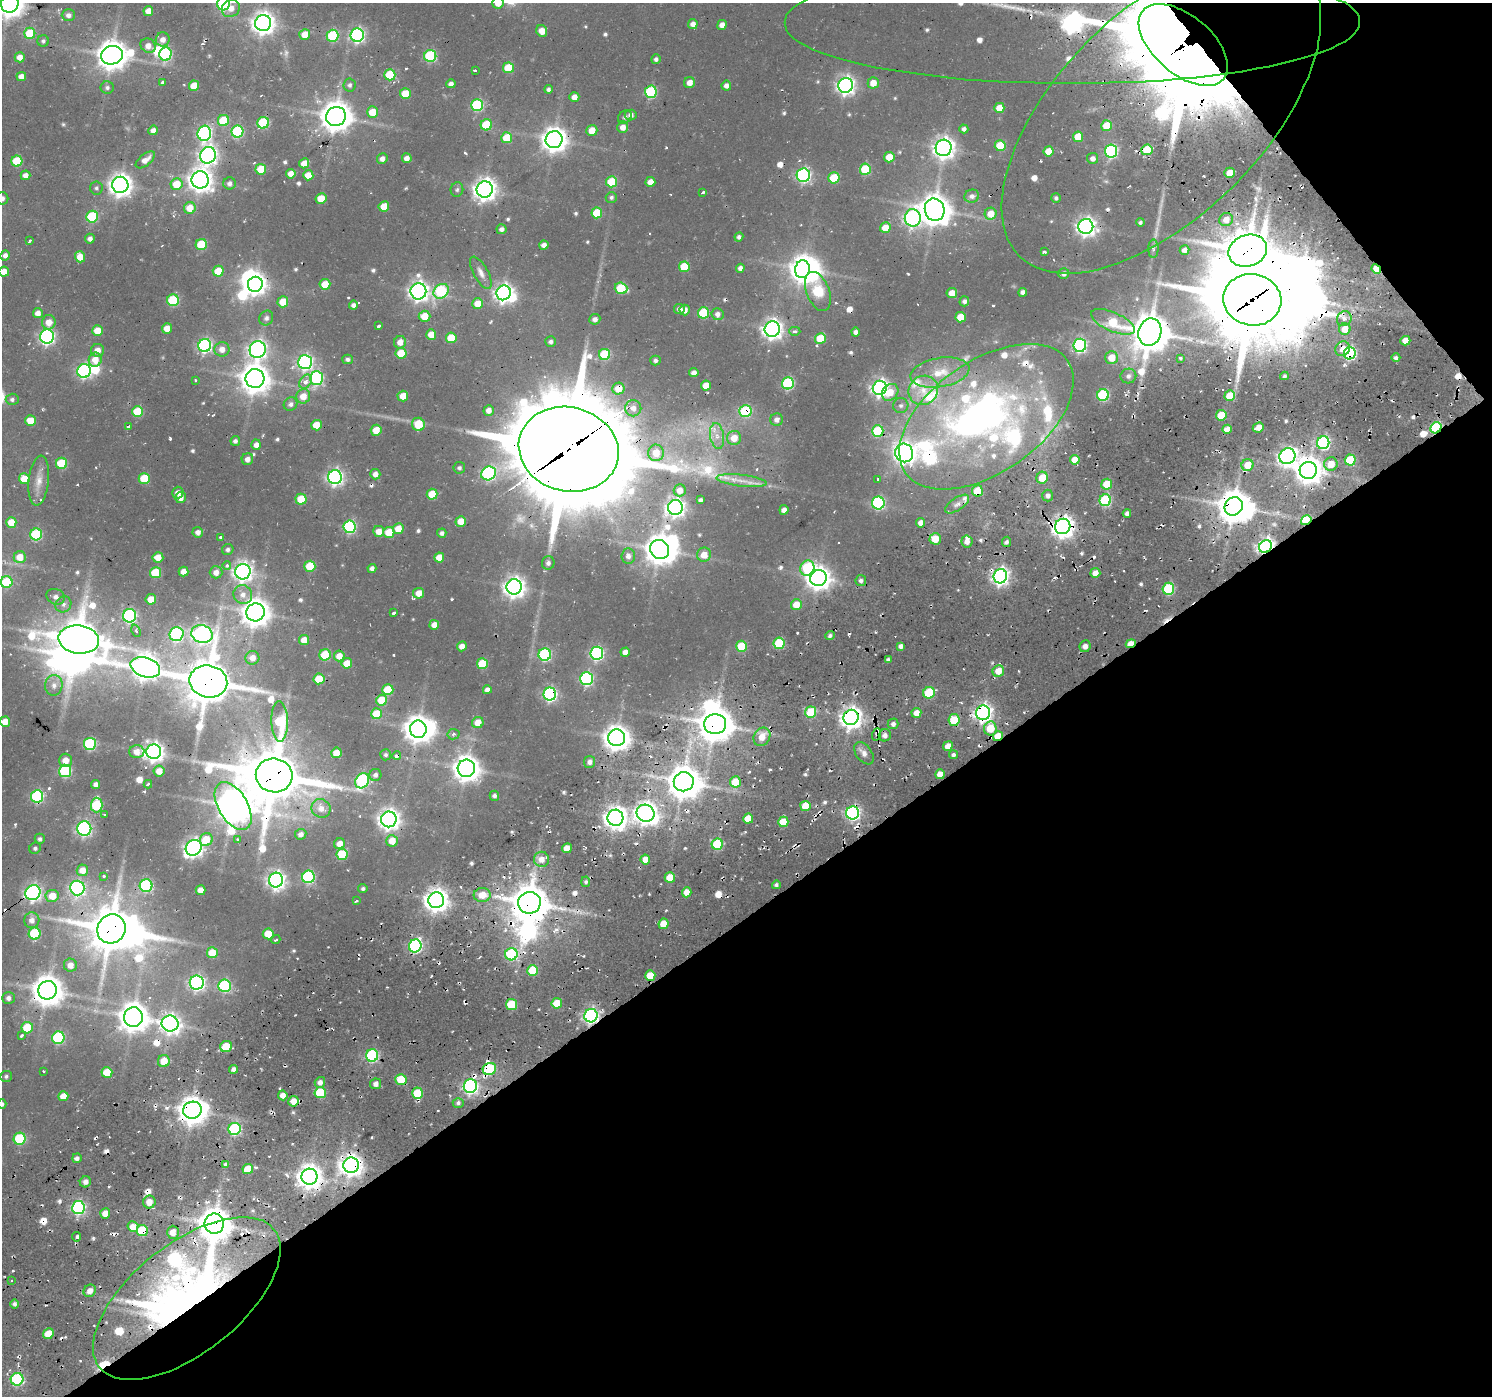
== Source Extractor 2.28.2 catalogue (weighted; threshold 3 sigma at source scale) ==
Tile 12 of 4 x 4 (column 4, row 3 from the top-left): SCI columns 4702-6191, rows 1599-2992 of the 6193 x 6149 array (HDU 1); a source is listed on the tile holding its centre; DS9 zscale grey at full resolution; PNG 1494 x 1398 px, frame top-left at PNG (2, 3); each listed source drawn as its Kron ellipse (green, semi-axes under 4 px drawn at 4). Shown black and unused: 38% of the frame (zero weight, under 2 of 3 exposures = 8% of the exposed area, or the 3 px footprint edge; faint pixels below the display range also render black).
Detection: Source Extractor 2.28.2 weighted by HDU 2 'WHT'; one run over the whole footprint, this tile lists its part. Background 0.0445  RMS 0.0056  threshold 0.0251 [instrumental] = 3 sigma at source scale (4.5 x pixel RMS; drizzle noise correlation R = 1.50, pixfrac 1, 0.0396/0.0396 arcsec/px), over >= 5 px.
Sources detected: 659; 6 too faint to see at this stretch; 21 inside a brighter object's white glare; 40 cosmic-ray / hot-pixel residue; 1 long thin detection or spike segment (spike, bleed or trail) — neither listed nor drawn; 27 inside a brighter listed object's ellipse — not listed separately; of the other 564, all 500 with FLUX_AUTO >= 1.24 (the completeness limit of this list) listed and drawn (64 fainter detections not listed), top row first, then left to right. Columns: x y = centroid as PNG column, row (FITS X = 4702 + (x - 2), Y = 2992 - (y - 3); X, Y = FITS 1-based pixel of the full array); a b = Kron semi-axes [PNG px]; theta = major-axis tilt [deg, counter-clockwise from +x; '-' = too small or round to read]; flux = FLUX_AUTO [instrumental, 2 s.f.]
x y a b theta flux
498 3 6 5 - 6.3
10 4 9 9 - 670
223 4 6 6 - 68
231 8 9 8 - 4.7
148 11 5 5 - 5.5
68 15 7 6 - 2.3
1072 22 288 61 0 2300
263 23 8 8 - 440
693 24 5 4 - 3.6
722 25 5 4 - 4.2
542 31 6 5 - 5.1
30 33 5 5 - 21
305 35 5 5 - 8.2
357 35 7 6 - 130
333 36 6 6 - 47
163 39 7 7 - 3.7
43 41 6 5 - 1.3
1183 45 53 29 -41 3900
148 46 8 7 - 4.2
165 54 6 6 - 71
112 55 11 9 12 870
430 56 6 6 - 52
20 57 5 5 - 4
656 59 5 4 - 1.7
508 68 5 5 - 20
475 70 3 3 - 4.7
390 75 5 5 - 26
21 76 5 4 - 4.2
163 82 3 3 - 7.4
689 83 5 5 - 4.4
873 83 5 5 - 6.8
451 84 4 4 - 2.7
350 85 6 6 - 1.6
846 85 7 7 - 250
194 86 5 5 - 13
726 86 5 5 - 2.7
107 87 6 6 - 1.4
548 89 4 4 - 1.7
651 92 6 6 - 52
405 94 5 5 - 15
574 97 5 5 - 4.4
477 105 6 6 - 54
999 108 5 5 - 8.9
372 112 5 5 - 11
1161 113 202 102 45 1800
631 115 6 5 - 2.5
336 116 10 9 - 970
625 117 7 6 - 1.7
223 121 6 5 - 24
263 123 6 5 - 40
486 125 5 5 - 25
1107 126 5 5 - 15
623 127 6 5 - 4.4
964 129 4 4 - 2
153 130 5 4 - 2.9
592 130 5 5 - 7.4
237 131 6 6 - 51
204 133 7 7 - 120
1078 137 5 5 - 13
507 138 5 5 - 15
554 140 8 8 - 580
1000 146 5 5 - 22
944 148 8 8 - 380
1147 150 6 5 - 18
1048 151 5 5 - 9.4
1111 151 6 6 - 85
208 155 8 7 - 250
889 157 5 5 - 11
407 158 5 4 - 3.4
1092 158 5 5 - 2.9
382 159 5 5 - 3
145 160 11 5 39 4.4
17 161 5 5 - 26
304 163 5 5 - 7.1
261 169 5 5 - 12
865 169 5 5 - 31
1230 173 5 5 - 9.5
291 174 5 5 - 4.9
25 175 5 5 - 3.2
308 175 5 5 - 7.8
803 175 7 6 - 120
834 178 5 5 - 24
200 180 8 8 - 460
611 182 5 5 - 20
650 182 5 5 - 5.4
230 183 6 6 - 2.3
177 184 6 6 - 15
120 185 8 8 - 450
96 188 6 6 - 1.3
485 189 8 8 - 450
457 190 7 6 - 1.4
703 192 4 3 - 1.7
972 196 7 6 - 2.7
611 197 5 5 - 1.4
2 198 6 6 - 2.8
1056 198 5 4 - 1.4
321 199 5 5 - 11
384 206 5 5 - 9.3
190 208 6 6 - 8.9
935 210 11 9 -74 940
597 213 5 5 - 20
991 214 6 6 - 8.8
92 217 6 6 - 40
913 218 8 8 - 160
1226 220 7 6 - 5.3
1140 222 4 3 - 1.3
1086 226 7 7 - 290
885 228 5 5 - 9.8
502 229 5 4 - 2.3
739 237 4 4 - 1.7
90 239 5 5 - 2.7
29 241 4 3 - 2.1
201 244 6 5 - 27
544 245 4 4 - 3
1153 249 9 5 -89 1.4
1185 250 5 4 - 2.7
1248 251 19 15 19 2200
1044 252 4 3 - 2.4
5 255 5 4 - 2.3
80 257 6 5 - 7.4
684 267 5 5 - 17
740 268 4 4 - 2.2
802 269 9 7 78 520
1376 269 5 4 - 19
218 271 5 5 - 12
4 272 5 5 - 6.2
481 273 18 7 -61 3.7
1064 274 5 5 - 2.5
255 284 7 7 - 350
325 284 5 5 - 12
621 288 6 5 - 29
418 291 8 8 - 310
441 291 8 6 43 58
818 291 20 11 -69 56
1023 292 4 4 - 2.7
504 293 7 7 - 280
952 293 5 5 - 7.2
173 300 6 6 - 40
1252 300 29 25 -11 5600
964 301 5 5 - 1.9
283 302 5 5 - 11
478 304 5 5 - 8
353 305 4 4 - 2.1
679 309 5 5 - 2.4
685 310 5 5 - 4.1
38 313 5 5 - 3.7
704 313 5 5 - 29
717 314 6 6 - 2.9
425 316 6 5 - 11
961 317 5 5 - 12
266 318 7 6 - 1.8
595 319 5 5 - 2.6
1344 319 8 7 - 3.2
49 322 7 6 - 5.7
1113 322 23 9 -24 25
379 326 4 3 - 3.9
167 328 5 5 - 6.9
772 329 8 7 - 340
1345 329 6 5 - 9.3
98 331 5 5 - 11
795 331 5 4 - 2
856 332 4 4 - 2.5
1150 332 14 11 72 1500
431 334 5 5 - 7.7
47 337 7 7 - 140
451 338 5 5 - 14
820 338 5 5 - 16
1405 341 5 4 - 6.5
400 342 6 6 - 4.7
551 342 5 5 - 1.5
205 345 6 6 - 110
1080 345 6 6 - 100
222 349 7 7 - 4.4
1343 349 7 7 - 5.3
97 350 6 6 - 4.9
258 350 8 8 - 220
401 353 5 5 - 17
1350 353 6 6 - 89
605 354 5 5 - 36
1112 358 6 6 - 10
1180 358 3 3 - 1.6
1396 358 4 4 - 1.5
347 359 5 5 - 1.6
95 360 7 6 - 6.8
655 361 5 5 - 1.5
305 362 7 7 - 140
84 371 7 6 - 110
940 372 30 14 10 17
694 373 4 4 - 3.4
1128 376 8 7 - 2.5
1284 376 4 4 - 1.4
316 378 7 6 - 87
255 379 9 9 - 840
196 380 3 3 - 2.6
306 382 8 5 51 4.2
788 383 6 6 - 66
706 385 5 5 - 8.1
880 388 7 7 - 230
618 389 6 6 - 9.3
923 390 15 14 - 8.4
890 392 9 7 47 7.8
1103 395 6 6 - 54
303 396 7 7 - 7.3
403 396 5 5 - 7.3
1230 396 5 5 - 14
12 399 6 5 - 1.7
291 404 7 6 - 2.3
901 406 7 7 - 1.8
633 408 8 8 - 3.8
489 410 5 5 - 3.8
745 411 6 6 - 47
138 412 5 5 - 25
1221 415 5 5 - 15
986 417 99 56 35 260
777 420 6 6 - 2.9
30 421 5 5 - 11
418 424 6 6 - 15
316 425 5 5 - 11
128 427 4 3 - 2.1
1258 427 6 5 - 5.9
1436 428 6 5 - 72
1227 429 5 4 - 7
376 430 5 5 - 9.1
878 431 6 6 - 31
717 436 13 7 -81 5
734 438 7 7 - 8.3
235 441 5 4 - 1.9
1323 443 6 6 - 89
256 445 5 5 - 3.1
569 449 50 42 -13 11000
656 453 8 7 - 9.5
904 453 9 9 - 300
1287 456 8 7 - 240
247 459 6 5 - 3.2
1075 460 5 4 - 7.1
1350 460 5 5 - 28
61 463 5 5 - 28
1331 464 7 6 - 9.7
1248 465 6 6 - 11
459 468 5 5 - 1.5
1308 470 9 8 - 750
488 473 8 6 30 91
375 474 5 5 - 3.6
335 477 7 7 - 180
1042 478 6 5 - 11
24 479 5 5 - 9.8
144 479 5 5 - 20
39 480 25 10 84 6.8
878 480 3 3 - 1.2
741 481 25 6 -7 6.5
1107 484 5 5 - 11
680 490 6 6 - 5.3
977 491 6 5 - 16
178 493 6 5 - 3.5
432 494 5 5 - 14
1048 496 6 5 - 2.4
181 497 5 5 - 4.7
301 499 5 5 - 16
700 500 4 4 - 1.8
1105 500 6 5 - 56
878 503 6 6 - 81
957 504 14 6 34 3.7
1234 506 10 8 49 1200
675 507 7 7 - 270
784 510 5 4 - 3.4
1127 513 4 4 - 2.1
1306 520 5 4 - 34
461 521 5 5 - 7.7
11 522 5 5 - 10
921 523 4 4 - 3.8
1063 526 8 7 - 440
350 527 6 6 - 76
398 529 5 5 - 8.1
379 531 5 5 - 5.4
198 532 5 5 - 2.9
389 532 5 5 - 11
442 533 4 4 - 1.5
36 534 6 6 - 47
221 537 4 3 - 2.2
935 539 5 5 - 9.7
967 541 6 5 - 3.4
1006 542 5 4 - 1.5
1266 546 7 6 - 210
660 549 10 9 - 860
228 550 6 5 - 1.8
704 555 7 7 - 6.8
628 556 7 7 - 3
20 557 6 6 - 7.9
158 557 5 5 - 7.1
439 557 5 5 - 8.6
548 563 7 6 - 1.7
227 565 4 4 - 2.6
310 566 5 5 - 19
372 568 4 4 - 2.5
807 568 8 7 - 45
184 571 5 5 - 4
216 572 6 6 - 3.9
243 572 8 7 - 290
155 573 5 5 - 22
1095 573 5 5 - 4.7
1000 576 7 6 - 220
818 578 8 8 - 510
861 581 5 5 - 2.1
7 582 6 6 - 31
514 587 8 7 - 380
1168 589 6 5 - 51
419 593 5 5 - 7
243 595 10 9 - 4.4
56 597 9 7 -25 2.4
151 599 5 5 - 8.4
63 604 8 7 - 2.2
796 605 5 5 - 8.7
255 612 9 9 - 820
394 613 3 3 - 3.7
130 616 6 6 - 96
434 625 5 4 - 4.7
136 631 6 4 -68 1.5
177 634 7 7 - 91
202 634 11 9 -15 220
830 636 5 4 - 1.6
79 639 20 14 -6 1700
304 640 5 5 - 6.4
779 643 5 5 - 34
1131 644 5 4 - 13
462 646 5 4 - 4.4
742 646 5 5 - 22
901 646 4 4 - 2.4
1085 646 6 5 - 2.7
625 652 5 4 - 4
597 653 6 6 - 100
545 654 6 6 - 74
325 655 5 5 - 29
339 656 5 5 - 6
252 658 7 7 - 4.4
888 660 4 4 - 1.5
347 663 5 5 - 8.4
482 664 5 5 - 22
145 667 15 9 -17 670
998 671 6 5 - 8.2
319 679 5 5 - 14
586 679 6 6 - 88
208 681 19 16 -13 2100
54 685 10 8 83 4
388 690 5 5 - 20
487 690 4 4 - 3.2
929 693 6 5 - 33
550 694 6 6 - 120
382 700 5 5 - 15
811 712 5 5 - 27
916 713 5 5 - 5.4
983 713 7 7 - 250
376 714 5 5 - 16
851 717 8 7 - 400
954 720 6 5 - 20
280 721 20 8 -89 38
5 722 5 5 - 6.8
478 723 6 5 - 7.9
715 724 11 10 - 1300
893 724 5 5 - 2.1
990 728 7 6 - 15
418 729 8 8 - 740
453 734 6 5 - 1.7
877 734 6 4 70 1.4
885 735 6 6 - 3
998 736 5 4 - 12
762 737 10 8 58 7.4
617 738 8 8 - 630
90 744 6 6 - 56
948 746 5 4 - 5.5
137 752 7 6 - 5
154 752 7 7 - 330
336 753 5 5 - 7.2
864 753 13 7 -53 3.5
386 755 5 5 - 1.4
397 755 4 3 - 9.1
953 755 4 4 - 1.6
66 760 7 6 - 5.5
590 762 6 5 - 2.6
466 768 8 8 - 670
65 771 6 6 - 63
159 771 5 5 - 5.8
940 774 5 5 - 6.9
274 775 18 17 - 3100
375 775 6 6 - 2
362 781 8 6 56 77
684 782 10 9 - 1300
735 782 5 5 - 16
96 784 4 4 - 2.3
148 784 4 3 - 2.7
37 796 6 6 - 78
494 796 5 4 - 1.8
97 805 7 6 - 41
233 806 26 14 -59 1200
805 806 5 5 - 9.7
321 808 10 9 - 5.3
646 813 9 8 - 450
853 813 6 6 - 130
104 815 3 3 - 1.3
615 818 8 8 - 460
748 818 5 5 - 9.4
389 819 8 8 - 390
783 822 5 5 - 14
84 829 7 7 - 120
301 834 6 5 - 2.4
40 839 5 5 - 1.6
238 839 4 4 - 1.3
206 840 7 6 - 13
392 841 6 5 - 8.8
340 844 5 5 - 5.2
717 844 6 5 - 37
35 848 6 5 - 1.3
194 848 8 7 - 260
567 848 5 5 - 6.2
342 854 5 5 - 25
542 859 7 7 - 5.3
645 859 5 4 - 7.1
82 870 6 5 - 6.6
103 876 3 3 - 1.9
308 877 6 6 - 75
670 878 5 5 - 13
276 880 7 7 - 260
586 882 5 4 - 1.4
776 885 4 4 - 1.3
146 886 6 6 - 69
77 888 7 7 - 150
363 889 4 4 - 1.2
200 890 5 5 - 6.3
687 892 5 4 - 6.3
33 893 8 7 - 190
482 895 8 7 - 8.3
52 896 6 6 - 9.8
436 900 8 8 - 520
356 901 4 3 - 1.3
529 903 11 11 - 1600
32 920 8 7 - 3.9
663 924 5 5 - 7.6
111 929 15 14 - 2100
35 934 6 6 - 36
268 934 5 5 - 12
276 940 4 3 - 2.1
415 946 6 6 - 100
212 953 5 5 - 16
511 954 6 6 - 59
70 965 6 6 - 4
533 970 5 5 - 20
650 975 5 5 - 12
197 983 7 7 - 170
225 986 6 6 - 66
48 990 9 9 - 930
8 998 6 6 - 2.2
557 1003 5 5 - 11
511 1004 5 5 - 21
591 1016 7 6 - 170
133 1017 10 9 - 860
170 1024 8 8 - 320
27 1028 6 5 - 20
22 1035 3 3 - 4.7
58 1038 6 6 - 62
226 1046 6 5 - 14
372 1056 6 6 - 74
164 1061 6 6 - 9.1
234 1069 4 4 - 2.4
489 1069 7 6 - 41
43 1071 3 2 - 1.3
107 1072 5 5 - 14
6 1076 6 5 - 1.3
401 1079 5 5 - 16
320 1082 5 5 - 2.8
376 1084 5 5 - 3
470 1086 7 6 - 160
320 1093 5 5 - 27
417 1093 6 5 - 21
283 1095 5 5 - 3.5
63 1096 5 5 - 7.9
293 1101 5 5 - 5.9
458 1103 5 5 - 1.4
2 1104 5 4 - 1.7
192 1110 9 8 - 820
235 1129 6 6 - 64
20 1139 6 6 - 38
77 1158 5 4 - 2.2
226 1164 3 3 - 11
351 1165 8 7 - 430
248 1169 5 5 - 11
309 1177 8 8 - 580
85 1182 6 5 - 2.5
149 1202 6 6 - 6.5
78 1208 6 6 - 110
105 1214 5 5 - 5.6
214 1224 10 9 - 1100
133 1227 5 5 - 7.2
142 1230 6 5 - 31
173 1232 6 6 - 5
77 1237 5 4 - 1.8
12 1280 3 3 - 4.1
90 1291 6 6 - 3.8
187 1298 111 54 38 440
15 1304 5 4 - 1.8
48 1334 5 5 - 12
17 1379 6 6 - 75
Overlapping masked pixels (flux is a lower limit): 60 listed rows (the first 20) at x y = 1072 22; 1183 45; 1161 113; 336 116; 554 140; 1147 150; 1248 251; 1376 269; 255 284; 1252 300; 1150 332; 1343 349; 1350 353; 618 389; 745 411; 986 417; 1436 428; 569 449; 1308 470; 977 491
Isophote crosses this tile's border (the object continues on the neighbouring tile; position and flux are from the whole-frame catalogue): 8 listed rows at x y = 498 3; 10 4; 223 4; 1072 22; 2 198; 4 272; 7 582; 2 1104